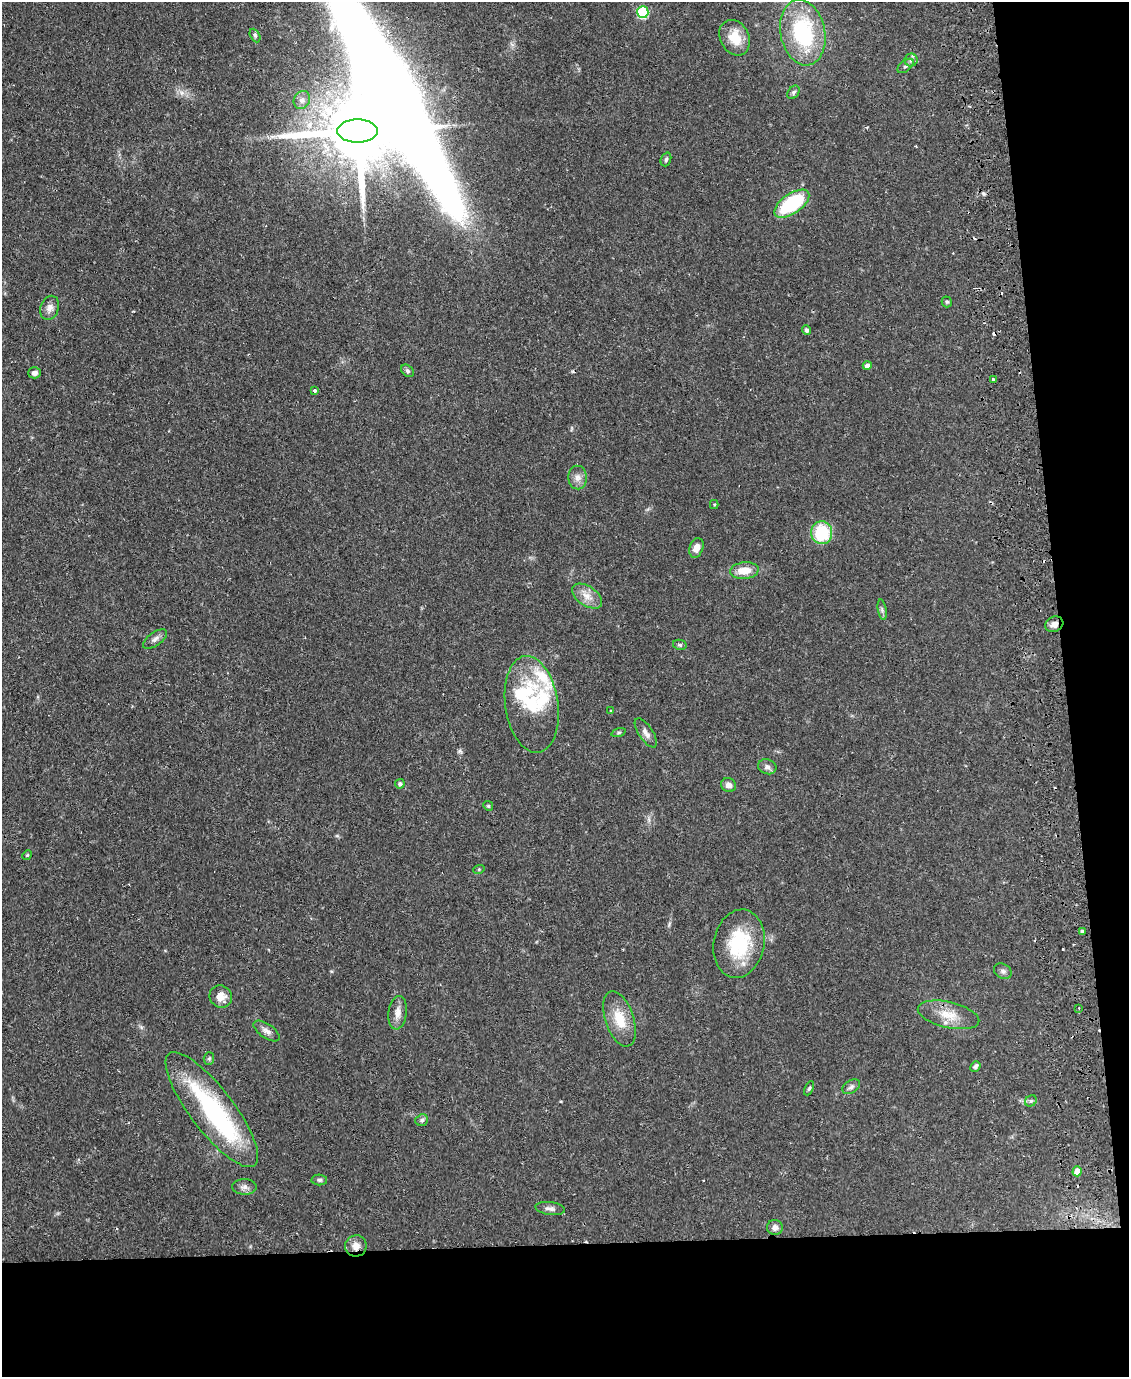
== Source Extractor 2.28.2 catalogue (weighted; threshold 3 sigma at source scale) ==
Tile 12 of 4 x 3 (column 4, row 3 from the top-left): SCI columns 3438-4564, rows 135-1509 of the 4619 x 4496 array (HDU 1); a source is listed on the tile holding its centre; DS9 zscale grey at full resolution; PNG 1131 x 1379 px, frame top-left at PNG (2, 2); each listed source drawn as its Kron ellipse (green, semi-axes under 4 px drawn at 4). Shown black and unused: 15% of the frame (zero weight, under 2 of 3 exposures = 3% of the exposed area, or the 3 px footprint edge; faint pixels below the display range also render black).
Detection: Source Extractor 2.28.2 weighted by HDU 2 'WHT'; one run over the whole footprint, this tile lists its part. Background 0.0815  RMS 0.0057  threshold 0.0255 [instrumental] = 3 sigma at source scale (4.5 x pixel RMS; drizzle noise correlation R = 1.50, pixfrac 1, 0.05/0.05 arcsec/px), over >= 5 px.
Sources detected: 72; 3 inside a brighter object's white glare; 5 cosmic-ray / hot-pixel residue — neither listed nor drawn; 3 inside a brighter listed object's ellipse — not listed separately; the other 61 listed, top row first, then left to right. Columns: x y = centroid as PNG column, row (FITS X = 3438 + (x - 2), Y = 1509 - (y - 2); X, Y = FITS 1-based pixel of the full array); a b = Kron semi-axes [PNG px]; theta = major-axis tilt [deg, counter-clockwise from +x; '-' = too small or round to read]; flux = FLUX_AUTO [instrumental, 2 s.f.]
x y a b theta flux
643 12 6 5 - 42
803 33 33 22 -79 52
255 35 7 4 -63 1
735 38 18 14 -62 11
911 60 6 6 - 1.6
906 66 9 5 38 1.4
793 92 7 5 53 1.3
302 100 9 8 - 2.6
357 131 20 11 0 6900
666 159 7 5 71 1.1
792 204 20 10 35 42
947 302 5 5 - 0.77
50 308 12 9 69 3.3
807 330 5 4 - 1.5
867 365 4 4 - 3.1
407 371 7 5 -42 1.2
34 373 6 5 - 2.6
993 379 4 3 - 1.8
315 391 3 3 - 4.1
578 477 12 9 -86 3.5
714 504 4 4 - 0.61
822 533 11 10 - 28
696 548 10 7 69 4.1
744 571 14 8 5 8.7
587 596 17 9 -34 5.8
882 610 10 3 -80 1.1
1054 624 9 7 27 3.4
155 639 14 6 36 2.4
680 645 7 5 -13 1
532 704 49 26 -82 35
611 711 3 3 - 0.61
619 732 7 3 18 0.79
646 733 17 7 -56 3.1
767 767 9 7 -19 2
400 784 5 4 - 1.4
728 785 8 7 - 3
488 806 5 4 - 0.73
27 855 5 4 - 0.7
479 869 6 3 19 0.61
1083 931 3 3 - 1.5
739 944 34 25 79 35
1003 971 9 7 -29 1.8
221 997 11 11 - 6
1079 1008 3 3 - 0.61
398 1013 17 9 83 4.7
948 1015 31 13 -13 12
620 1019 29 14 -71 14
267 1031 15 7 -35 2.9
209 1059 6 5 - 0.93
975 1066 5 4 - 1.8
851 1087 10 6 32 1.7
809 1088 7 4 65 0.94
1031 1101 6 5 - 1.1
212 1110 70 21 -53 79
422 1120 6 5 - 1.2
1077 1171 5 4 - 7.3
319 1180 8 5 -1 1.3
244 1187 12 8 -2 2.5
550 1208 15 6 -7 2.4
775 1227 8 7 - 2.6
356 1246 11 10 - 4.7
Overlapping masked pixels (flux is a lower limit): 3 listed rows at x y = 1054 624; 212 1110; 356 1246